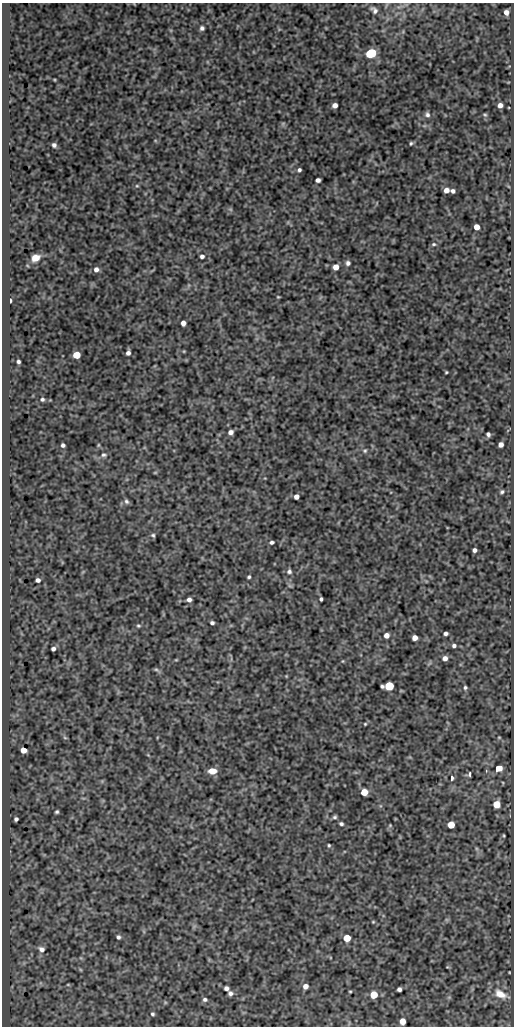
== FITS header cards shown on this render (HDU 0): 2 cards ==
NAXIS1  =                  512
NAXIS2  =                 1024

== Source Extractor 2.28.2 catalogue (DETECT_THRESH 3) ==
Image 512 x 1024 px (HDU 0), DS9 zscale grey, 1 PNG px = 1 image px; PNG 516 x 1028 px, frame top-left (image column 1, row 1024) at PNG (2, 3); no overlay
Background 434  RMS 1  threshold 3.02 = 3 sigma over >= 5 px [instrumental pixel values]
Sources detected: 97; all 97 listed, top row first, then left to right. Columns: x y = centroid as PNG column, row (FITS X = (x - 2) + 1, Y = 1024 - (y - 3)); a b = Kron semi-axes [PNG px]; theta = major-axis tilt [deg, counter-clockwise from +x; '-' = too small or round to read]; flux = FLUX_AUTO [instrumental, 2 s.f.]
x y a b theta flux
374 10 11 7 -49 250
506 12 5 4 - 350
202 28 5 4 - 170
371 53 7 5 19 4900
335 105 5 4 - 320
500 105 4 4 - 380
427 115 7 6 - 200
485 115 5 4 - 91
283 123 6 4 19 96
411 143 5 4 - 100
54 145 4 4 - 180
299 170 4 4 - 140
318 180 4 4 - 220
137 186 5 4 - 82
446 190 5 4 - 430
453 191 4 4 - 190
230 209 6 4 -18 93
476 227 5 4 - 600
434 244 6 4 0 110
202 256 4 4 - 190
35 258 8 6 28 730
348 263 6 5 - 190
336 267 5 5 - 550
96 269 6 5 - 250
278 297 3 3 - 59
10 300 4 2 - 130
183 323 5 4 - 330
128 353 5 4 - 230
76 355 5 5 - 1300
18 362 4 3 - 140
446 372 3 2 - 65
42 399 4 4 - 120
231 432 5 5 - 280
488 434 5 4 - 180
63 445 4 4 - 150
501 445 5 4 - 320
365 451 6 5 - 120
104 455 7 5 -3 140
155 472 5 3 - 58
502 492 5 4 - 120
296 497 5 4 - 300
126 501 7 5 -57 160
153 535 5 4 - 100
272 542 4 3 - 140
474 550 4 4 - 200
289 571 6 6 - 170
249 577 3 3 - 100
38 580 5 5 - 230
290 586 7 4 -18 83
321 599 4 3 - 120
189 600 4 4 - 210
212 623 4 3 - 160
138 626 5 5 - 90
445 633 4 3 - 190
386 635 5 5 - 400
415 638 5 4 - 490
454 646 5 4 - 180
53 649 4 4 - 190
445 658 5 5 - 310
343 661 5 3 - 50
156 669 6 4 -2 100
286 676 3 3 - 54
389 686 6 5 - 3900
465 687 5 5 - 120
365 724 4 3 - 66
499 737 5 3 - 57
65 738 6 4 -19 85
23 750 5 4 - 670
498 768 8 6 21 660
212 771 7 5 0 860
469 774 4 4 - 150
452 778 6 4 84 160
364 792 5 5 - 1000
497 804 5 5 - 1400
57 812 4 3 - 110
335 817 5 4 - 130
16 819 4 4 - 160
341 824 5 4 - 140
390 825 5 4 - 68
451 825 5 5 - 1300
504 836 4 2 - 60
329 845 4 3 - 82
373 922 4 4 - 62
118 937 4 4 - 140
347 938 5 5 - 1600
41 949 9 7 -29 330
68 985 5 3 - 61
305 986 5 4 - 400
226 988 4 4 - 210
399 989 4 4 - 180
350 991 4 3 - 60
230 993 5 5 - 200
500 994 16 9 -30 800
374 995 5 5 - 1700
205 999 5 5 - 150
152 1014 5 4 - 110
402 1021 5 5 - 680